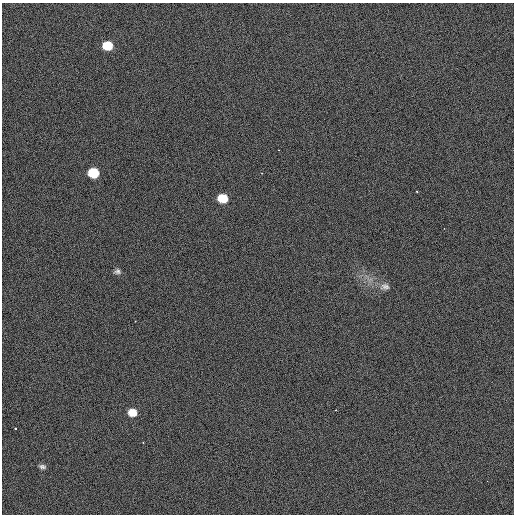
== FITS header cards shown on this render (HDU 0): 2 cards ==
NAXIS1  =                  512 / Axis length
NAXIS2  =                  512 / Axis length

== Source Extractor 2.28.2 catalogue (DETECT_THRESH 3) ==
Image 512 x 512 px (HDU 0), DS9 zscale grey, 1 PNG px = 1 image px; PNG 516 x 516 px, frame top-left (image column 1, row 512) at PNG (2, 3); no overlay
Background 408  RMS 1.8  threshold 5.27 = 3 sigma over >= 5 px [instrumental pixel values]
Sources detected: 10; all 10 listed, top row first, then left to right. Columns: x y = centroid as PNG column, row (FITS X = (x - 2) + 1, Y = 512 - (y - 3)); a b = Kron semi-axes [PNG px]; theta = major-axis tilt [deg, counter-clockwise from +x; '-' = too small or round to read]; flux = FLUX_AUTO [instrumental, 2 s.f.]
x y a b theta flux
107 46 10 9 - 2500
93 173 8 7 - 3600
417 191 3 2 - 120
223 198 9 8 - 2500
117 271 9 7 5 370
385 287 14 10 0 770
336 410 2 2 - 82
132 412 10 8 -16 1500
15 428 3 3 - 160
42 467 10 6 -12 380